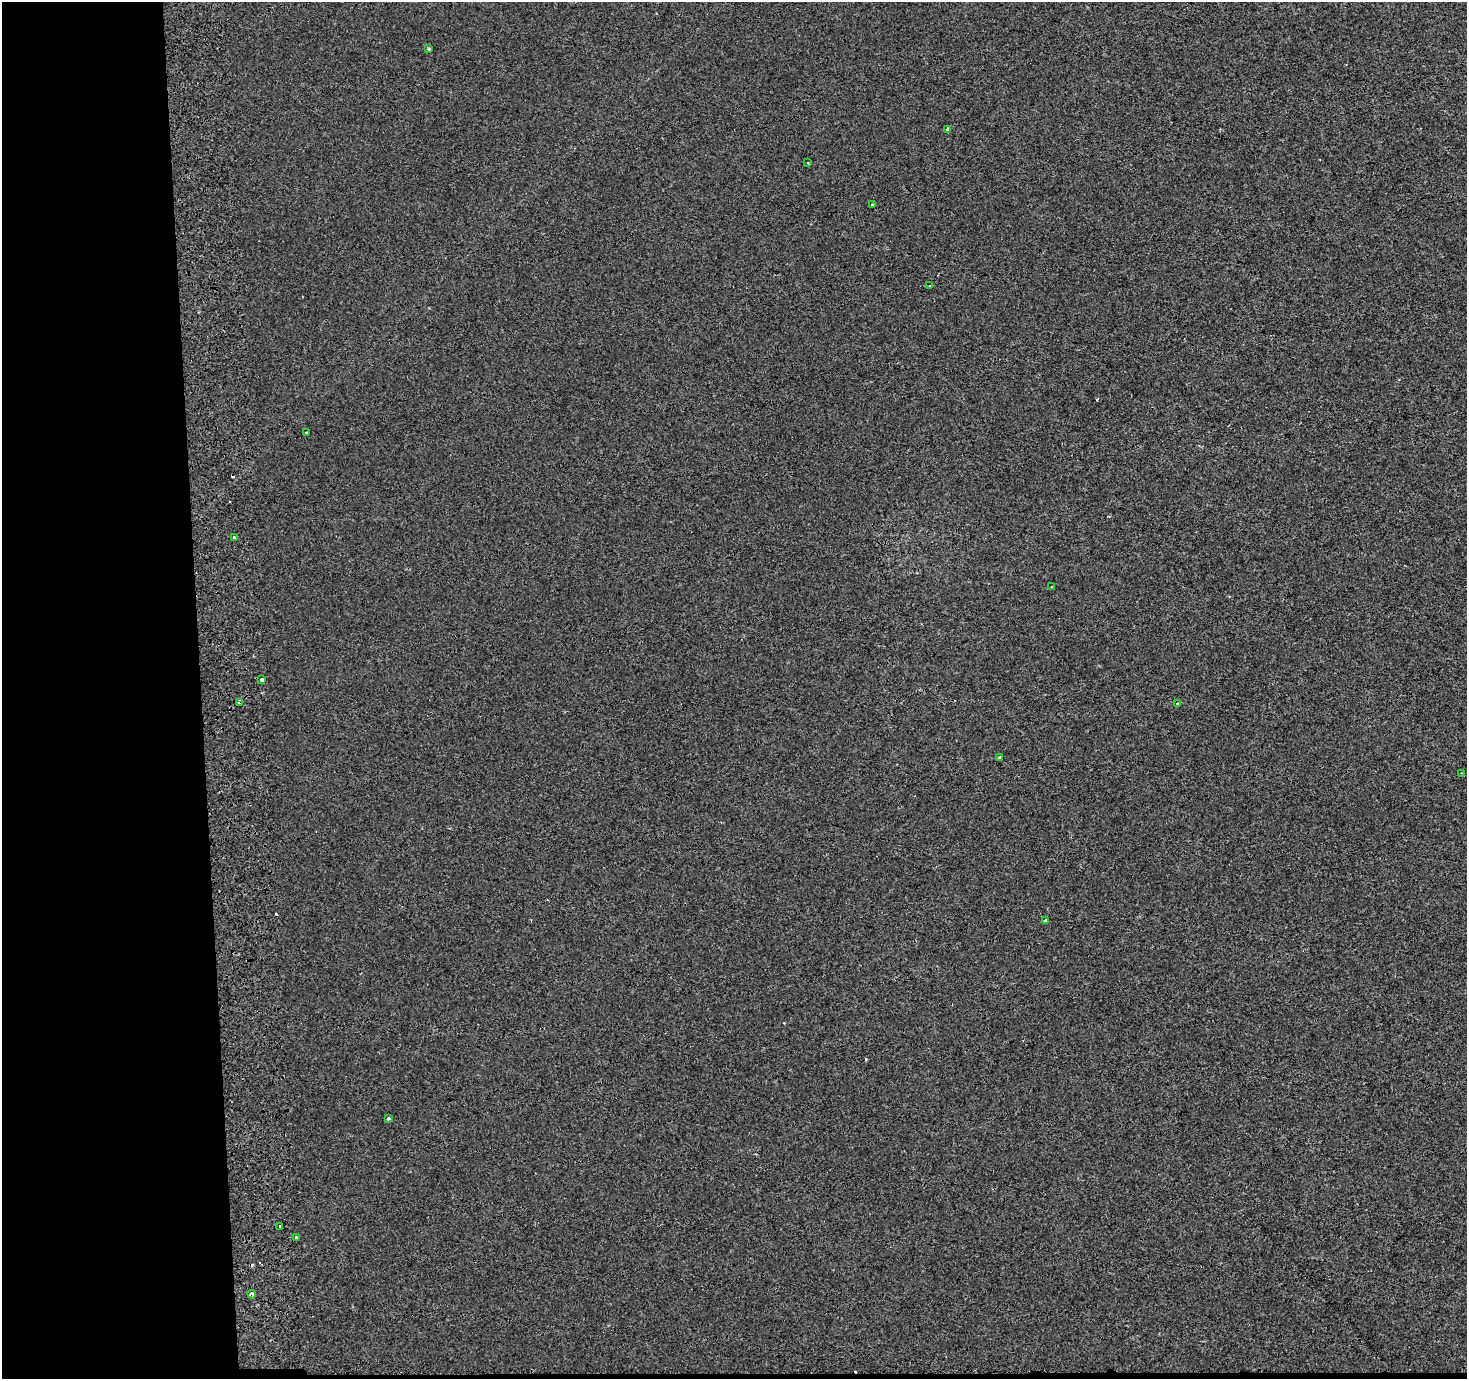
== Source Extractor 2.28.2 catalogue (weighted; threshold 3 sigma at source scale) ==
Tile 7 of 3 x 3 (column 1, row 3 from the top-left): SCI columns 1-1465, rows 1-1377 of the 4459 x 4133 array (HDU 1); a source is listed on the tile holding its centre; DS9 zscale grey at full resolution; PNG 1469 x 1381 px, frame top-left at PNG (2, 2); each listed source drawn as its Kron ellipse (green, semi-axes under 4 px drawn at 4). Shown black and unused: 14% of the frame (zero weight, under 2 of 3 exposures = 3% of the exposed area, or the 3 px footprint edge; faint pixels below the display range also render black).
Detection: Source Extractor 2.28.2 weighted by HDU 2 'WHT'; one run over the whole footprint, this tile lists its part. Background -6.25e-04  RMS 0.003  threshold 0.0135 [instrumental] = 3 sigma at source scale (4.5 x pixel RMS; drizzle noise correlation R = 1.50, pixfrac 1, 0.0396/0.0396 arcsec/px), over >= 5 px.
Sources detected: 23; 5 cosmic-ray / hot-pixel residue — neither listed nor drawn; the other 18 listed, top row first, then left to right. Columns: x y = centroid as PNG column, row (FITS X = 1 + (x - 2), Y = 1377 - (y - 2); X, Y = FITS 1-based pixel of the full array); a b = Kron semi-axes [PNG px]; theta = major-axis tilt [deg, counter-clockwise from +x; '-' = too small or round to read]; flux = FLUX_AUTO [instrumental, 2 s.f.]
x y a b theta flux
429 49 3 3 - 0.68
947 129 4 3 - 0.67
808 163 3 2 - 0.41
872 205 3 3 - 0.89
930 286 3 3 - 0.37
307 433 3 3 - 0.45
234 538 4 3 - 1.3
1052 587 4 3 - 1.5
262 680 4 3 - 1.3
240 702 4 3 - 2
1177 703 3 3 - 5
1000 757 3 3 - 0.37
1462 773 3 2 - 0.41
1046 920 4 3 - 1.5
389 1118 3 3 - 0.67
279 1226 3 3 - 1
296 1238 3 2 - 0.36
252 1294 4 3 - 1.9
Overlapping masked pixels (flux is a lower limit): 2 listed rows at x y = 240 702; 252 1294